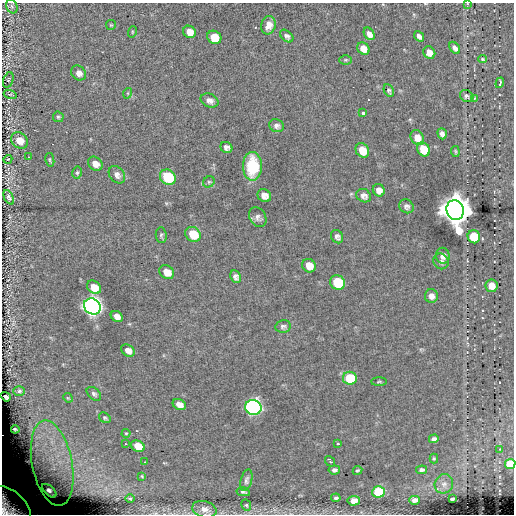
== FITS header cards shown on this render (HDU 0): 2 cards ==
NAXIS1  =                  512
NAXIS2  =                  512

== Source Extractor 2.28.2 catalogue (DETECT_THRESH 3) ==
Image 512 x 512 px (HDU 0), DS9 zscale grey, 1 PNG px = 1 image px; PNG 516 x 516 px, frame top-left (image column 1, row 512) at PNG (2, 3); each listed source drawn as its Kron ellipse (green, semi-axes under 4 px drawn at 4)
Background -0.126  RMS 5.5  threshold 16.5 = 3 sigma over >= 5 px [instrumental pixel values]
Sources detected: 105; all 105 listed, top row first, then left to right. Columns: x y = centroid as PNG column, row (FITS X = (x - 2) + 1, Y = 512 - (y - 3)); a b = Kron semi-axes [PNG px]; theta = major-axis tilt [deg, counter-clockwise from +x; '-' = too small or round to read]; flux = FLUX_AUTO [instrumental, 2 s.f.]
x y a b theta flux
467 4 3 2 - 2.0e+02
12 6 7 5 -68 8.7e+02
111 25 5 5 - 4.5e+02
268 25 9 7 74 2.8e+03
132 32 6 3 72 3.7e+02
189 32 6 6 - 3.8e+03
369 34 7 5 -56 2.0e+03
287 36 7 5 -41 1.2e+03
419 36 6 4 -50 1.3e+03
214 37 7 6 - 7.9e+03
363 48 7 5 -46 3.6e+03
455 48 7 4 -52 1.5e+03
429 53 6 5 - 3.5e+03
482 59 4 3 - 4.2e+02
346 60 6 5 - 5.9e+02
79 73 8 7 - 2.2e+03
8 80 8 5 71 5.7e+02
500 83 5 3 - 1.1e+03
389 91 7 4 -62 7.3e+02
128 93 5 3 - 3.7e+02
10 94 6 4 -18 6.2e+02
467 96 7 5 -29 9.2e+02
475 98 4 2 - 2.7e+02
210 101 9 6 -24 1.6e+03
363 113 4 3 - 1.7e+03
58 117 5 5 - 6.1e+02
276 126 7 6 - 1.2e+03
442 134 6 4 -69 1.4e+03
417 138 8 6 -59 3.6e+03
19 140 9 7 -42 4.9e+03
226 147 6 5 - 1.4e+03
423 149 7 6 - 1.1e+04
362 150 7 6 - 5.5e+03
455 151 5 3 - 5.0e+02
28 157 2 2 - 3.2e+02
8 159 4 3 - 3.1e+02
50 160 7 4 -78 5.2e+02
95 164 8 6 -38 2.6e+03
252 166 14 9 90 1.5e+04
77 173 6 5 - 7.0e+02
117 175 9 7 -51 1.8e+03
168 177 8 7 - 1.9e+04
209 182 6 5 - 6.2e+02
379 190 6 5 - 2.0e+03
264 196 7 6 - 2.4e+03
364 196 8 6 -33 1.7e+03
9 197 8 4 -62 1.0e+03
406 206 7 6 - 1.2e+03
455 210 10 8 -73 1.4e+06
258 217 10 8 -60 1.5e+03
193 234 8 7 - 9.5e+03
161 235 8 5 -84 7.7e+02
337 237 7 5 -59 1.2e+03
474 237 7 6 - 1.9e+04
443 256 8 6 -78 2.1e+03
441 261 8 7 - 1.2e+03
309 266 7 6 - 4.1e+03
167 272 8 6 -36 4.2e+03
236 277 6 5 - 1.3e+03
338 282 8 7 - 1.8e+04
492 286 6 6 - 4.3e+03
94 287 7 6 - 5.1e+03
431 296 7 6 - 2.1e+03
92 306 9 7 -39 3.2e+05
117 316 6 5 - 2.2e+03
283 326 8 6 10 1.0e+03
128 350 7 5 -35 2.4e+03
350 378 7 6 - 1.9e+04
379 382 8 3 1 4.4e+02
19 391 6 5 - 6.0e+02
94 394 8 5 -41 1.0e+03
6 397 5 3 - 6.0e+02
68 398 5 4 - 3.4e+02
179 405 7 5 -28 2.6e+03
253 407 8 7 - 1.5e+05
105 418 6 4 -35 6.5e+02
15 429 4 3 - 5.6e+02
126 433 4 4 - 4.0e+02
434 439 5 4 - 1.2e+03
125 444 3 2 - 3.5e+02
338 444 3 3 - 5.3e+02
138 446 7 5 -27 7.1e+03
500 449 3 2 - 2.4e+02
434 459 5 4 - 4.9e+02
330 461 6 3 -54 1.7e+03
145 462 3 2 - 2.4e+02
52 463 43 20 -79 2.2e+04
510 464 5 5 - 2.0e+04
334 470 6 4 7 1.1e+03
357 470 5 3 - 4.6e+02
422 470 5 4 - 1.1e+03
142 476 4 3 - 3.4e+02
246 480 11 5 76 1.1e+03
444 484 10 9 - 2.0e+03
49 491 8 4 -43 2.2e+03
243 492 7 4 -12 7.1e+02
379 492 6 6 - 2.2e+04
130 498 5 3 - 3.4e+02
336 498 5 3 - 7.2e+02
452 499 4 2 - 6.1e+02
414 500 5 4 - 2.1e+03
354 501 6 5 - 4.6e+03
246 505 6 5 - 5.4e+02
9 507 25 16 -42 1.8e+04
204 509 12 8 -15 2.9e+03
At the frame edge (FLAGS 8, measured only in part): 4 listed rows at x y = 467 4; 510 464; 9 507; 204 509